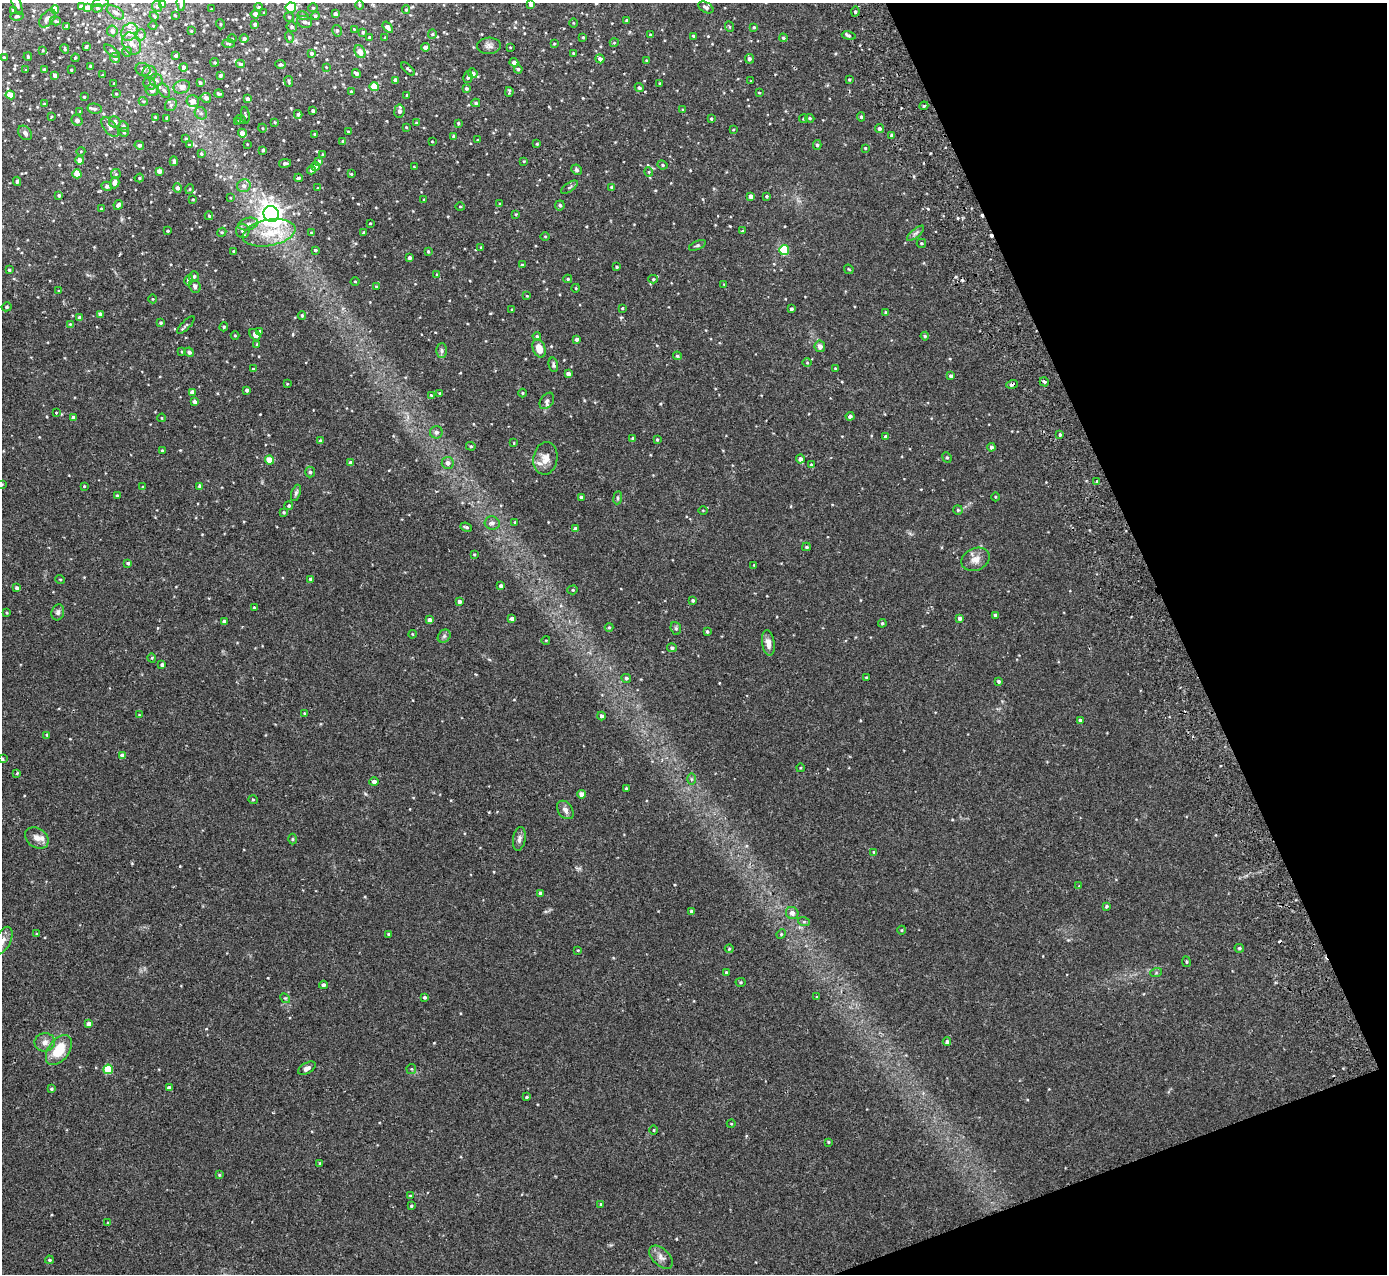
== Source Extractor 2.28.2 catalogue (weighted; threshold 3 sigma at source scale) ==
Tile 12 of 4 x 4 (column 4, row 3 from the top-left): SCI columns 4210-5594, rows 1453-2724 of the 5648 x 5578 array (HDU 1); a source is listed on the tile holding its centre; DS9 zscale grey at full resolution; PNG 1389 x 1276 px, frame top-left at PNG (2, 3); each listed source drawn as its Kron ellipse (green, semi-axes under 4 px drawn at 4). Shown black and unused: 19% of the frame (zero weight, under 2 of 3 exposures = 3% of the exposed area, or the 3 px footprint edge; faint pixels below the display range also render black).
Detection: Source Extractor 2.28.2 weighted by HDU 2 'WHT'; one run over the whole footprint, this tile lists its part. Background 0.0538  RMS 0.0051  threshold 0.0229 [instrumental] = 3 sigma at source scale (4.5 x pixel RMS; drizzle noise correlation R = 1.50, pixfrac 1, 0.05/0.05 arcsec/px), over >= 5 px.
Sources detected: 445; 4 cosmic-ray / hot-pixel residue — neither listed nor drawn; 5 inside a brighter listed object's ellipse — not listed separately; the other 436 listed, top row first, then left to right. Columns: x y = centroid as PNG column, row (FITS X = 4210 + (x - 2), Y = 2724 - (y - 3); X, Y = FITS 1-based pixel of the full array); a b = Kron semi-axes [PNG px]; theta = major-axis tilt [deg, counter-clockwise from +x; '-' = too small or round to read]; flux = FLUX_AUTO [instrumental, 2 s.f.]
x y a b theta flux
100 3 8 3 13 0.8
163 3 4 4 - 3.2
181 3 7 4 -86 0.98
17 4 11 4 -69 1.1
531 4 4 4 - 1.3
359 5 5 3 - 0.44
81 6 4 3 - 1
157 6 5 4 - 0.82
87 7 4 4 - 2.4
259 7 4 3 - 0.7
291 7 5 5 - 26
706 7 8 5 -29 1.4
97 8 5 4 - 0.64
313 8 4 4 - 0.54
211 9 2 2 - 0.31
406 9 4 4 - 0.5
13 10 3 3 - 0.63
55 10 4 4 - 7.3
115 12 10 5 -33 1.6
855 12 5 4 - 0.8
264 13 4 3 - 0.45
255 14 4 4 - 2.2
335 14 3 3 - 1.3
175 15 3 2 - 0.32
17 16 6 4 10 0.72
154 16 5 3 - 0.4
303 16 6 3 -17 0.52
315 16 4 4 - 0.91
289 17 5 4 - 0.6
47 18 10 6 49 2.4
627 20 4 4 - 0.96
55 21 5 4 - 0.68
305 22 7 6 - 1.5
573 23 4 3 - 0.36
220 24 5 3 - 0.41
255 24 4 4 - 1
67 26 3 3 - 0.77
153 26 4 3 - 0.34
292 27 5 5 - 0.91
388 27 6 4 -53 2.1
730 27 5 3 - 0.43
754 27 4 3 - 0.46
354 29 3 3 - 0.35
112 31 5 5 - 1.8
191 31 3 3 - 0.43
337 31 6 4 -76 0.8
129 32 9 7 59 3.9
363 32 4 4 - 0.62
432 34 4 4 - 0.56
140 35 6 5 - 1
650 35 4 3 - 0.66
693 36 4 3 - 0.53
849 36 7 3 -10 0.87
289 37 5 3 - 0.52
369 37 3 3 - 0.71
385 37 3 2 - 0.38
583 37 4 3 - 0.44
244 38 4 4 - 1.3
783 38 4 4 - 0.69
232 39 4 3 - 0.4
229 43 6 3 -2 0.55
614 43 4 3 - 0.33
132 44 12 8 -63 3.4
554 44 3 2 - 0.44
489 46 12 8 3 2.2
86 47 3 3 - 0.63
425 47 4 4 - 2.4
510 47 3 2 - 0.35
65 49 5 3 - 0.54
43 50 3 3 - 0.43
112 51 9 3 -37 0.77
127 52 5 5 - 0.57
360 52 7 5 -62 4.5
311 53 4 4 - 0.9
573 53 4 3 - 0.6
176 56 3 3 - 1.1
4 57 4 3 - 0.78
28 57 4 3 - 0.52
75 58 4 3 - 0.39
115 58 5 4 - 1.5
600 59 4 4 - 1.9
749 59 5 4 - 1.3
646 60 4 3 - 0.45
215 62 4 3 - 0.54
514 62 4 4 - 1.7
240 64 4 4 - 1
281 64 5 4 - 0.74
91 66 3 3 - 0.84
184 67 4 4 - 1.7
326 67 3 3 - 0.33
143 69 7 6 - 1.9
408 69 8 4 -44 0.75
518 69 4 4 - 0.74
26 70 3 3 - 0.4
44 70 3 3 - 0.89
71 70 3 3 - 0.63
150 73 7 6 - 1.7
473 73 5 4 - 1.5
356 74 5 3 - 1.2
55 75 4 4 - 1.6
103 75 3 2 - 0.37
220 75 4 3 - 0.96
468 77 6 4 77 1.2
156 80 6 6 - 1.3
396 80 4 4 - 1.9
849 80 3 3 - 0.51
289 81 5 2 - 0.5
751 81 2 2 - 0.27
200 82 4 4 - 1.1
114 83 4 2 - 0.31
660 83 3 2 - 0.51
150 84 6 6 - 1.3
182 87 8 6 21 3.2
374 87 4 4 - 12
466 88 4 4 - 0.79
639 88 5 4 - 0.89
152 90 6 5 - 2
164 90 8 5 -60 1.2
351 91 3 2 - 0.4
509 92 5 2 - 0.56
759 93 4 2 - 0.35
116 94 4 3 - 0.43
219 94 5 3 - 0.69
10 95 5 4 - 6.9
407 95 4 3 - 0.52
84 97 3 3 - 0.44
206 98 5 5 - 1.8
247 99 3 3 - 1
143 101 5 3 - 0.46
193 101 6 6 - 2.8
476 103 4 4 - 0.67
44 104 4 3 - 0.61
171 105 7 5 49 1
924 106 4 4 - 0.66
95 109 7 5 -10 1.3
683 109 3 3 - 0.43
80 111 4 3 - 0.44
313 111 3 3 - 0.97
399 111 6 5 - 2
201 113 6 5 - 1.1
298 114 4 3 - 0.85
245 115 8 2 -82 0.57
51 117 4 2 - 0.34
155 117 4 3 - 0.69
861 117 5 4 - 0.83
167 118 3 3 - 1
804 118 5 3 - 0.47
810 118 5 4 - 0.64
711 119 4 3 - 0.52
77 120 6 5 - 1.7
241 120 5 3 - 0.42
237 121 4 2 - 0.33
115 122 6 5 - 2.1
275 122 4 3 - 0.38
416 123 4 3 - 0.39
458 123 3 3 - 0.5
110 127 11 6 -52 2
123 127 5 5 - 1.3
406 127 3 3 - 0.45
262 128 4 3 - 0.35
879 129 4 4 - 1.1
733 130 3 2 - 0.39
348 131 4 2 - 0.34
124 132 5 4 - 0.56
25 133 8 6 -48 1.3
242 133 4 4 - 3.3
315 134 3 3 - 0.72
454 136 4 4 - 0.89
892 136 4 4 - 1.1
186 139 4 3 - 0.58
477 140 3 2 - 0.32
343 141 3 3 - 0.72
432 141 3 2 - 0.29
247 144 3 2 - 0.29
537 144 3 2 - 0.39
139 145 5 4 - 1.1
189 145 4 4 - 0.66
817 145 5 4 - 0.82
865 148 3 3 - 0.46
263 150 3 3 - 0.66
81 151 4 3 - 0.39
201 154 4 3 - 0.65
323 155 3 3 - 0.64
79 160 4 4 - 2.6
174 161 5 3 - 0.78
319 161 4 4 - 1.1
524 161 4 3 - 0.41
285 163 6 4 11 1
663 165 5 4 - 0.67
316 167 4 4 - 1.6
414 167 2 2 - 0.32
311 170 4 4 - 1.2
576 170 5 5 - 0.96
159 171 4 4 - 2.6
649 172 4 4 - 0.47
77 174 4 4 - 9
116 174 5 5 - 0.69
351 174 3 3 - 0.44
139 178 5 3 - 0.59
298 178 4 3 - 0.8
17 181 4 3 - 0.88
115 183 6 4 73 2.2
107 186 5 4 - 1.4
244 186 7 6 - 1.9
569 187 10 2 36 0.7
611 187 4 4 - 0.59
177 188 5 4 - 1.5
318 188 4 2 - 0.33
190 189 5 3 - 0.37
59 195 4 4 - 0.9
751 196 4 4 - 2.2
767 196 3 3 - 0.61
230 198 4 2 - 0.36
193 199 3 2 - 0.35
424 200 3 3 - 0.47
500 204 3 3 - 0.46
118 205 5 4 - 1.5
560 205 5 4 - 1
460 206 5 3 - 0.46
101 209 3 3 - 0.64
271 214 8 7 - 330
516 214 4 3 - 0.46
209 216 4 3 - 0.71
370 223 3 2 - 0.38
248 224 10 6 14 1.8
168 231 3 2 - 0.47
243 231 7 6 - 1.5
742 231 4 3 - 0.39
222 232 5 3 - 0.48
364 232 3 3 - 0.77
269 233 27 13 11 14
311 233 4 3 - 0.32
916 233 10 4 40 1.2
545 236 4 3 - 0.39
921 243 4 4 - 0.58
697 245 9 4 23 0.79
481 247 4 2 - 0.35
315 250 4 3 - 0.74
784 250 5 5 - 28
234 251 3 2 - 0.49
428 251 3 3 - 0.56
409 258 4 3 - 1.3
522 265 3 3 - 0.62
617 267 3 2 - 0.5
849 269 5 3 - 0.42
9 270 4 4 - 0.78
437 275 4 4 - 0.49
194 276 5 4 - 0.82
568 279 4 4 - 0.62
653 279 5 4 - 0.63
189 280 5 4 - 2.5
355 281 4 3 - 0.4
724 284 3 2 - 0.31
195 286 6 5 - 1.6
376 286 3 3 - 0.38
576 288 4 3 - 0.34
59 291 4 3 - 0.69
527 296 3 3 - 0.36
153 299 4 3 - 0.34
7 307 5 4 - 0.81
622 308 3 3 - 0.44
791 309 3 3 - 1
512 310 3 3 - 0.52
886 313 4 4 - 0.96
100 314 4 4 - 2
302 315 4 3 - 0.76
80 318 4 4 - 2.2
161 323 4 3 - 0.6
70 324 4 4 - 0.4
186 325 11 4 45 0.94
224 327 4 3 - 0.52
260 332 4 4 - 1.6
255 335 6 4 -49 2.2
235 336 4 3 - 0.41
537 336 4 4 - 0.73
925 336 4 4 - 0.59
577 339 4 3 - 1.2
257 344 3 3 - 0.5
820 346 6 5 - 1.9
539 348 9 6 -72 5.2
442 351 7 5 90 1.1
182 352 4 3 - 0.52
189 352 5 4 - 1.4
677 356 4 4 - 0.7
807 363 5 3 - 0.45
553 365 7 4 -77 0.97
253 369 4 3 - 0.66
835 369 4 3 - 0.42
568 374 4 4 - 1.9
951 376 4 3 - 1.4
1044 382 5 4 - 1.1
287 384 4 2 - 0.33
1012 384 6 4 18 1.1
247 390 3 3 - 0.99
192 392 4 4 - 3.3
440 393 3 3 - 0.56
523 393 4 3 - 0.44
431 395 3 3 - 0.41
547 401 9 6 54 1.5
195 402 4 3 - 1.9
56 412 3 2 - 0.6
850 416 4 4 - 1.6
74 417 4 4 - 2.2
162 418 4 3 - 0.33
436 432 6 6 - 1.4
1060 435 4 3 - 0.63
886 436 4 4 - 0.96
633 438 4 3 - 1
657 439 3 3 - 0.53
320 441 4 4 - 0.89
514 443 4 2 - 0.33
471 446 5 4 - 0.66
991 447 4 4 - 1.2
162 451 3 3 - 0.77
947 457 5 4 - 0.71
545 458 16 12 82 5.1
800 459 4 4 - 1.9
269 460 4 4 - 8.2
350 463 4 3 - 1.9
448 463 6 6 - 2
811 465 4 3 - 0.38
310 472 5 5 - 1
1097 481 3 3 - 1.2
2 484 4 3 - 0.45
84 486 3 3 - 0.46
200 486 3 3 - 1.2
143 487 4 3 - 0.54
296 493 8 4 72 1
117 495 3 2 - 0.56
581 497 4 4 - 1
995 497 4 3 - 0.38
618 498 6 3 83 0.68
289 506 4 4 - 0.69
703 510 4 3 - 0.37
958 510 5 4 - 0.57
284 512 4 3 - 0.57
515 522 3 3 - 0.62
492 523 7 6 - 1.8
466 527 6 3 -21 0.84
575 529 4 4 - 2.4
806 547 4 3 - 0.74
474 554 4 3 - 0.5
975 559 15 11 23 4.1
128 563 4 4 - 0.87
754 565 3 3 - 0.32
60 579 5 3 - 0.43
311 579 4 3 - 1.4
501 586 4 3 - 1.6
17 588 4 3 - 1.2
573 590 5 4 - 0.64
693 600 3 3 - 0.82
459 602 4 4 - 1.2
254 607 4 3 - 0.58
58 612 8 6 72 1.3
7 613 4 2 - 0.38
995 615 4 3 - 0.82
512 618 4 3 - 1.6
960 618 3 3 - 1.3
430 620 4 4 - 2.3
224 621 4 3 - 0.98
882 623 4 3 - 0.61
609 627 4 4 - 0.61
676 628 6 5 - 0.86
707 632 3 3 - 0.69
412 634 4 2 - 0.34
444 636 7 5 47 1.1
546 640 4 3 - 0.31
768 643 13 6 -82 3.7
672 648 5 4 - 1
152 658 4 3 - 0.41
162 665 3 3 - 1.1
866 677 4 3 - 0.39
626 678 5 4 - 0.85
998 681 4 3 - 0.84
304 713 3 3 - 0.35
139 715 3 3 - 0.34
601 716 4 4 - 1.1
1080 720 4 3 - 1
47 735 4 4 - 0.6
122 756 4 4 - 1.9
2 759 3 3 - 0.83
800 768 4 3 - 0.41
17 773 4 3 - 0.4
691 779 6 4 89 0.76
374 782 5 4 - 1.7
626 788 3 3 - 0.68
582 794 4 4 - 4.3
253 800 4 4 - 0.55
565 810 10 7 -53 2.1
37 838 13 9 -35 3.1
293 839 5 3 - 0.51
519 839 12 6 80 1.8
874 852 4 4 - 0.58
1079 886 4 3 - 0.35
540 893 3 3 - 0.89
1106 906 4 3 - 0.7
691 911 4 4 - 1
792 913 6 6 - 2.2
804 922 6 4 -18 0.64
902 930 4 3 - 0.38
37 934 4 3 - 0.47
389 934 3 3 - 0.73
781 934 5 4 - 0.54
3 941 15 7 62 3.6
1239 948 4 4 - 0.75
729 949 4 4 - 0.54
578 950 3 3 - 0.4
1186 962 5 3 - 0.55
726 972 4 4 - 0.78
1156 973 6 4 19 0.59
740 982 5 4 - 0.59
323 985 4 4 - 1.2
425 997 4 4 - 0.79
817 997 3 3 - 0.5
285 998 5 4 - 0.63
89 1024 4 4 - 2.6
45 1042 10 9 - 2.8
947 1042 4 4 - 1.1
59 1050 17 10 54 13
307 1068 10 5 32 1.9
108 1069 5 5 - 15
411 1069 5 5 - 0.53
169 1088 4 4 - 1.9
51 1089 4 4 - 0.71
527 1097 4 3 - 0.66
731 1124 4 3 - 0.35
654 1130 4 3 - 0.44
828 1142 3 3 - 0.46
320 1163 3 3 - 0.47
219 1175 4 3 - 0.48
410 1196 4 2 - 0.38
601 1204 3 3 - 0.46
411 1206 3 3 - 0.56
108 1223 4 2 - 0.37
661 1257 14 8 -44 2.8
49 1260 4 3 - 0.6
Overlapping masked pixels (flux is a lower limit): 1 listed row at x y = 1012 384
Isophote crosses this tile's border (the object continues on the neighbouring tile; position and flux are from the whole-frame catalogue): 7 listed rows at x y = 100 3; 163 3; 181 3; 17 4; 2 484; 2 759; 3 941